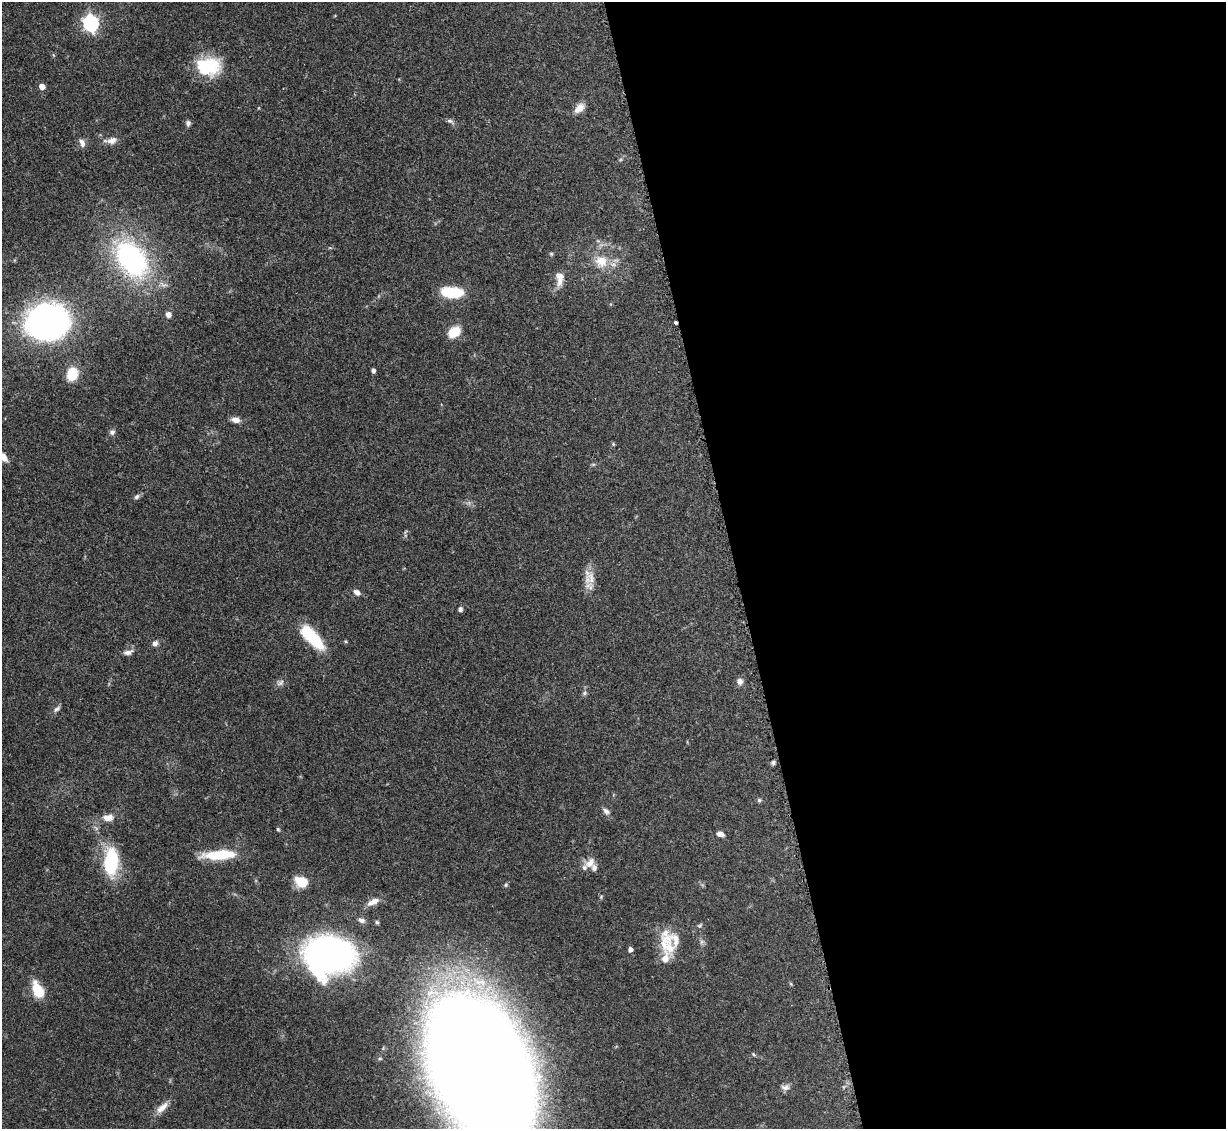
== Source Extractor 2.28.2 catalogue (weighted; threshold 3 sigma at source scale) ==
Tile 8 of 4 x 4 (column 4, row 2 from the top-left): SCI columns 3783-5006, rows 2460-3586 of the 5092 x 5004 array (HDU 1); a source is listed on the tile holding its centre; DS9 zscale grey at full resolution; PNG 1228 x 1131 px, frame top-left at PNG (2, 2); no overlay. Shown black and unused: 40% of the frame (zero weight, under 3 of 5 exposures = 4% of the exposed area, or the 3 px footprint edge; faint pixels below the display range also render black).
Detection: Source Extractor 2.28.2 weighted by HDU 2 'WHT'; one run over the whole footprint, this tile lists its part. Background 0.0707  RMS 0.0033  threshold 0.0149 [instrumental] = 3 sigma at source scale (4.5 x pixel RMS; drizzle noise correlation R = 1.50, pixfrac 1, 0.05/0.05 arcsec/px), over >= 5 px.
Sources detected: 59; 1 cosmic-ray / hot-pixel residue — not listed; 3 inside a brighter listed object's ellipse — not listed separately; the other 55 listed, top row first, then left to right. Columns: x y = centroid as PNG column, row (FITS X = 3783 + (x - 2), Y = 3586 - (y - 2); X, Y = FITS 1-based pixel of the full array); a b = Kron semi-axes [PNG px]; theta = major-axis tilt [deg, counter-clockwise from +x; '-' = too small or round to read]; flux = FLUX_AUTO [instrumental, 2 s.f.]
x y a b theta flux
91 23 7 6 - 94
208 66 29 21 0 15
42 86 5 4 - 3.1
579 108 16 9 45 2.7
450 121 9 5 -15 0.84
188 123 6 6 - 1
112 140 13 9 20 2.2
82 143 11 6 -70 1.5
551 254 5 4 - 0.42
131 259 48 31 -56 56
601 261 19 17 -7 7
560 279 19 9 90 3.2
452 292 21 10 -5 14
168 315 7 6 - 1.4
47 322 35 29 4 110
454 332 13 10 39 6.3
373 371 5 4 - 0.72
72 374 10 8 73 12
236 420 9 7 -12 2.1
112 432 7 7 - 1
613 444 5 4 - 0.39
4 457 11 7 -58 2.1
137 497 8 6 45 0.82
590 578 19 15 72 4.2
357 592 10 6 -30 1.4
460 609 5 5 - 0.96
312 637 31 11 -47 16
155 643 6 6 - 1.3
128 652 12 6 12 1.6
740 681 8 8 - 1.6
280 683 12 6 39 1.1
585 693 6 5 - 0.65
57 709 11 5 38 0.97
773 763 6 4 62 0.67
759 800 5 5 - 0.52
606 811 10 6 -38 1.2
108 818 15 9 5 2.8
278 829 5 4 - 0.47
720 834 8 5 -15 1.7
219 855 36 9 4 13
111 861 33 16 88 18
590 863 17 10 47 3.1
302 882 15 11 -23 6
506 885 5 5 - 0.47
373 902 17 7 26 2.6
361 920 10 6 -23 1.2
377 922 5 4 - 0.51
700 926 7 5 37 0.61
667 944 36 17 -79 10
630 949 4 4 - 1.4
329 955 42 32 -1 140
38 990 15 9 -63 11
481 1071 97 55 -68 1300
785 1087 12 7 1 1.4
162 1108 19 8 43 3
Isophote crosses this tile's border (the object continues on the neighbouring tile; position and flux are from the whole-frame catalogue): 2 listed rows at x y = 4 457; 481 1071